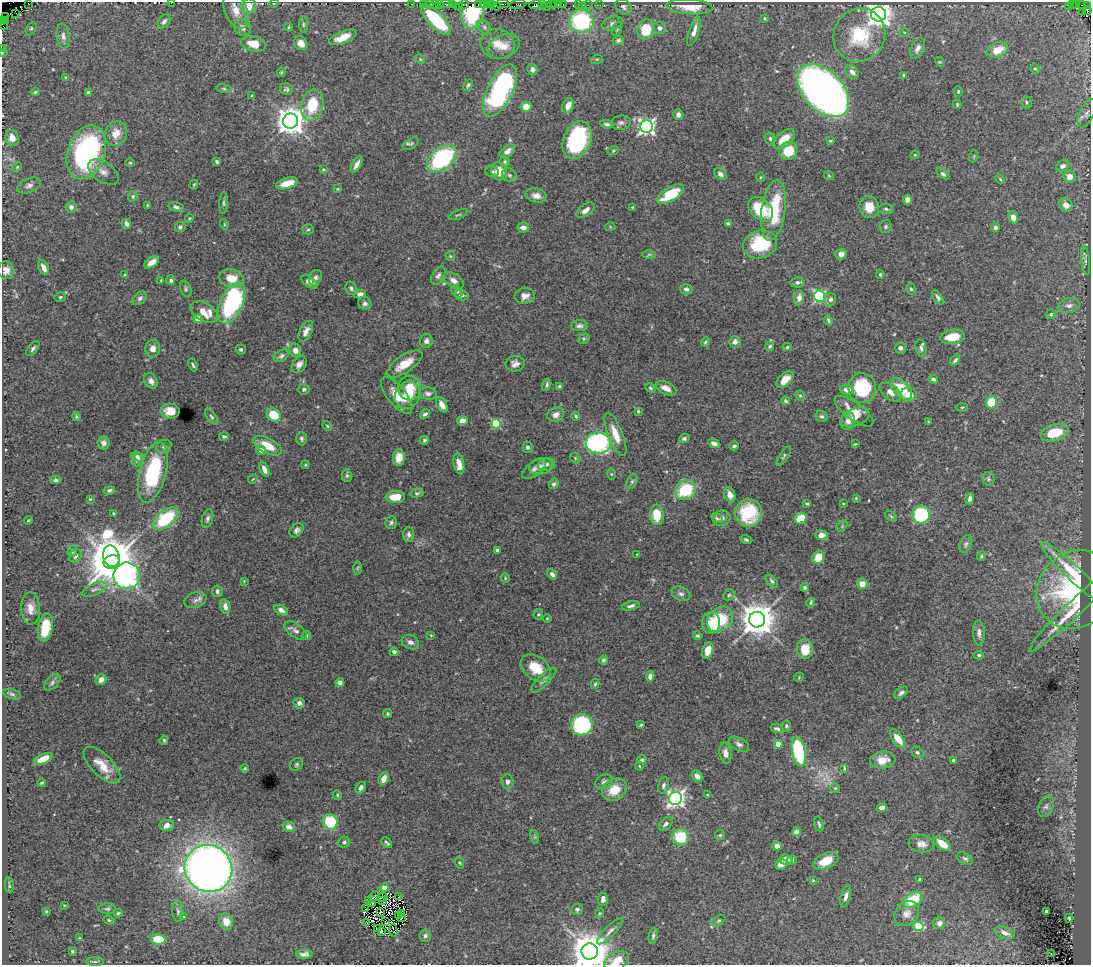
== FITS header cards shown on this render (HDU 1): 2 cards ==
NAXIS1  =                 1089
NAXIS2  =                  963

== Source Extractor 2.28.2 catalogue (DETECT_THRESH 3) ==
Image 1089 x 963 px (HDU 1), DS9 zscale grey, 1 PNG px = 1 image px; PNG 1093 x 967 px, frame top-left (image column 1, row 963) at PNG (2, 2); each listed source drawn as its Kron ellipse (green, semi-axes under 4 px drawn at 4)
Background 1.82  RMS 0.034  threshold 0.102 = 3 sigma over >= 5 px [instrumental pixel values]
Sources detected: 491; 1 with non-positive FLUX_AUTO (blend fragments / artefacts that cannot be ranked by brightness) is neither listed nor drawn; the other 490 listed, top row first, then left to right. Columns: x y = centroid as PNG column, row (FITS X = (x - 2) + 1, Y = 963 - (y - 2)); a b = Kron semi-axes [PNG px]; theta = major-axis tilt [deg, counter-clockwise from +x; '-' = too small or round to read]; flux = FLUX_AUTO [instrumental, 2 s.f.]
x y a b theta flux
172 2 2 2 - 4.1
28 3 2 2 - 17
274 3 4 3 - 1.9
411 4 2 2 - 47
423 4 2 2 - 71
429 4 3 2 - 54
435 4 2 2 - 19
440 4 2 2 - 58
446 4 6 2 0 130
452 4 3 2 - 120
464 4 5 3 - 110
487 4 3 2 - 31
491 4 3 2 - 45
502 4 6 2 0 350
518 4 9 3 8 350
543 4 3 3 - 220
551 4 2 2 - 130
554 4 3 2 - 140
558 4 3 2 - 200
478 5 4 2 - 170
483 5 3 2 - 150
536 5 6 3 17 260
563 5 3 2 - 140
578 5 3 2 - 120
583 5 2 2 - 30
588 5 2 2 - 66
600 5 2 2 - 19
1072 5 3 2 - 280
1076 5 2 2 - 17
1082 5 4 2 - 24
1088 5 3 2 - 87
249 6 8 7 - 33
459 6 2 2 - 15
496 6 4 2 - 77
547 6 2 2 - 33
1069 6 2 2 - 6.4
623 7 9 7 -38 7.5
690 7 23 7 -4 49
473 8 21 12 81 150
236 11 19 11 -65 33
1087 11 4 2 - 8.7
1083 12 2 2 - 1.5
16 13 3 2 - 38
878 14 7 7 - 2200
6 17 2 2 - 5.2
765 18 4 4 - 3.1
5 20 3 2 - 8.4
436 20 20 7 -46 150
2 21 3 2 - 16
164 21 8 5 54 8.9
581 21 12 12 - 220
612 23 10 6 20 9.7
303 24 8 4 90 3.6
4 27 4 2 - 67
288 27 4 4 - 2.6
484 27 8 5 -51 6.1
31 28 7 5 62 4.1
243 28 8 8 - 14
660 28 6 6 - 9.4
617 29 7 4 70 4.2
646 29 10 8 75 67
694 32 15 5 72 17
904 32 5 4 - 2.6
859 35 27 25 62 140
63 36 12 6 -82 11
343 37 15 6 22 32
618 40 5 4 - 5.6
301 43 7 6 - 22
253 44 12 7 -12 33
498 44 17 15 -13 32
504 46 17 11 24 28
2 48 2 2 - 20
918 48 11 6 64 12
997 50 11 7 22 40
2 52 4 2 - 1.3
420 59 5 4 - 2.7
597 59 6 4 17 2.9
940 62 5 4 - 2.5
532 69 5 5 - 9.8
1035 69 5 4 - 3.1
281 72 5 3 - 2.6
852 72 8 5 -51 11
904 75 3 3 - 4.6
66 77 4 3 - 4.1
468 85 6 4 66 3.4
224 88 8 4 -9 4.1
286 89 6 5 - 4.7
500 91 28 12 64 410
823 91 31 20 -46 2100
958 91 5 4 - 2.5
35 92 4 3 - 3.8
89 93 4 4 - 18
252 96 4 3 - 2.7
1027 102 6 5 - 4.1
957 104 4 3 - 2.7
312 105 16 11 77 80
568 105 8 5 66 19
526 107 5 5 - 29
1087 113 15 7 64 12
678 115 5 4 - 9
290 121 8 7 - 3300
621 123 10 7 5 7.9
607 124 6 4 -10 5.6
646 127 6 6 - 780
116 133 13 10 62 27
12 138 8 6 -74 21
770 138 6 5 - 5
784 139 13 7 42 41
577 140 19 13 67 250
830 141 4 3 - 2.7
411 144 8 4 37 4.3
507 151 9 5 39 12
613 151 6 4 20 3
788 151 9 8 - 55
86 152 28 18 70 430
915 155 4 4 - 2.8
974 156 6 4 71 2.7
442 158 17 11 40 250
217 161 4 3 - 4.4
505 162 5 5 - 4.3
130 163 4 4 - 2.5
357 164 9 4 60 12
1063 166 7 5 35 8.4
17 167 5 3 - 2.4
323 169 3 3 - 2.9
492 171 6 5 - 4.7
499 171 9 7 -64 34
103 172 17 10 -34 18
720 174 7 5 -38 7.5
943 174 7 4 -39 5
509 175 8 6 -32 6.1
829 176 5 3 - 1.9
760 177 5 3 - 2.1
1069 177 6 6 - 18
1000 179 5 3 - 2.5
287 183 11 5 16 33
194 185 5 4 - 2.6
29 186 12 7 22 10
338 189 4 2 - 1.8
670 194 15 7 30 65
133 196 5 4 - 4.4
536 196 10 7 -11 15
908 200 5 4 - 20
224 203 11 4 88 4.6
147 205 4 3 - 2.1
1066 205 7 6 - 17
71 207 5 5 - 9.6
176 207 8 4 -14 6.8
632 207 4 4 - 2.3
869 207 11 9 -74 34
761 209 14 9 -44 82
886 209 7 5 -3 4.6
585 210 10 5 36 13
773 210 31 12 82 120
458 215 10 3 21 3.3
1013 217 6 4 -68 18
189 218 4 3 - 2.3
728 223 4 3 - 4.6
126 224 5 3 - 6.4
224 224 5 3 - 2.3
180 227 5 5 - 5.8
523 227 6 5 - 14
610 227 5 3 - 2
886 227 6 6 - 4.7
995 228 4 4 - 6.1
308 229 5 5 - 3.8
760 244 17 14 15 120
841 254 6 5 - 12
649 255 6 4 1 3.6
450 256 5 4 - 2.7
1085 260 14 3 -83 6
152 262 8 5 35 19
44 268 8 4 -66 15
6 270 9 8 - 16
880 274 4 3 - 2.8
125 275 4 3 - 2.3
438 276 10 6 60 7.2
231 278 12 9 -12 38
315 278 8 6 60 6.7
161 280 3 2 - 1.8
171 280 5 4 - 5.1
454 280 11 7 -33 12
310 282 9 5 -35 11
797 282 7 5 10 6.9
351 288 7 5 -60 5.7
186 289 8 5 -70 4.9
686 289 6 5 - 7.4
911 289 6 4 -72 3.9
457 292 6 5 - 4.4
360 294 6 4 9 10
462 295 7 5 -14 6.4
525 296 10 7 11 16
820 296 6 5 - 330
60 297 6 4 14 3.4
938 297 8 3 -56 5.2
140 298 8 5 39 6.3
799 298 7 5 82 13
831 299 6 5 - 7.3
232 303 22 11 65 320
365 303 7 6 - 7
1069 306 11 7 12 11
204 312 15 9 -29 43
1051 314 5 4 - 4.4
198 319 4 4 - 48
828 320 5 3 - 3.8
579 326 8 5 2 7.4
306 331 11 6 63 13
953 337 12 7 8 45
584 339 6 4 28 3.3
426 341 7 6 - 8.5
705 342 5 4 - 3.8
735 342 6 5 - 9.2
770 346 4 4 - 4.7
787 347 4 3 - 3.5
33 348 9 4 52 5.6
901 348 5 5 - 8.7
921 348 9 5 -77 8.1
153 349 9 7 82 14
241 349 5 5 - 3.9
295 350 7 6 - 16
281 356 8 5 33 5.9
955 360 6 3 53 5.8
299 364 9 6 54 11
404 364 20 8 34 42
515 364 9 7 9 12
193 365 7 3 -67 3.8
933 379 5 3 - 5.2
785 380 10 6 42 32
151 381 8 6 -57 11
547 385 6 4 74 4.3
560 386 4 3 - 4.1
410 388 12 11 - 44
650 388 5 4 - 3.4
666 388 11 6 -24 19
862 388 15 14 - 130
304 389 6 5 - 5.7
902 389 13 7 -47 67
847 390 7 5 -3 20
890 392 12 7 -37 17
428 393 9 6 -7 8.3
397 395 22 9 -51 38
407 395 14 12 58 47
909 395 8 7 - 24
800 396 5 4 - 3.5
786 401 4 4 - 4.8
991 402 6 5 - 70
442 405 8 4 -62 16
962 407 5 3 - 2.4
170 411 9 7 -3 26
638 411 4 4 - 2.8
854 411 23 8 -36 32
425 414 5 3 - 6.8
274 415 7 6 - 63
556 415 8 6 24 13
576 416 4 4 - 3.2
822 416 6 5 - 5.2
76 417 4 3 - 2.9
212 417 9 4 -55 4.2
855 417 15 8 22 22
462 421 5 4 - 23
848 421 9 7 74 13
928 422 3 2 - 1.7
496 424 5 4 - 130
327 426 5 4 - 2.9
1055 433 14 8 16 75
615 434 23 7 -68 35
224 436 5 4 - 4
684 438 5 4 - 4.6
301 439 7 5 -88 4.7
424 440 5 4 - 4.2
104 443 6 6 - 10
598 443 12 10 -6 410
714 443 6 4 -26 8.5
855 444 3 2 - 2.2
164 446 8 6 26 6.2
267 446 15 7 -27 44
734 446 4 3 - 4.9
528 447 5 5 - 7
261 450 5 4 - 11
137 456 7 4 -16 5.1
784 456 11 4 56 5
399 458 8 6 83 25
575 458 6 4 -49 3.2
138 460 7 5 71 7.4
459 464 11 5 -78 23
305 465 4 3 - 2.4
546 465 8 6 9 6.9
541 466 12 8 14 13
264 469 8 4 -65 11
534 469 14 6 38 9.7
153 472 31 13 76 210
611 474 5 3 - 2.4
347 476 6 5 - 4.2
253 479 5 2 - 1.5
988 479 7 6 - 5
56 480 5 4 - 5.1
632 482 8 5 63 5
554 484 5 4 - 4.6
109 490 6 4 14 4.8
685 490 11 9 34 110
417 493 6 4 15 3.5
730 495 8 5 -72 15
395 497 10 6 5 46
856 498 3 3 - 2.4
90 499 4 4 - 2.4
970 499 6 4 76 7.7
807 504 4 3 - 3.5
843 504 3 3 - 2.1
749 513 14 13 - 120
114 514 3 3 - 2.8
657 515 10 7 -86 47
921 515 9 8 - 170
891 516 7 3 -37 2.9
717 518 6 4 -31 4.3
722 518 9 7 20 8.3
801 518 6 5 - 56
166 519 15 8 40 160
207 519 9 5 75 6.8
28 520 4 3 - 2.5
391 522 6 5 - 5.4
842 526 6 4 47 3.1
296 530 8 6 49 8.2
409 534 7 5 -87 6.8
821 535 6 5 - 21
746 540 6 4 -18 3.7
966 544 9 6 67 6.6
497 550 4 3 - 6.3
72 551 5 5 - 6.3
637 554 3 3 - 1.3
75 556 7 5 45 6.9
111 556 11 8 -77 4600
981 556 5 4 - 3.6
818 557 6 5 - 55
112 562 8 6 14 8700
357 568 6 4 87 3
1072 572 42 7 -44 65
552 574 6 4 -50 8.5
127 576 13 13 - 1600
505 578 5 4 - 2.3
244 581 4 4 - 1.8
772 581 7 4 -47 5
862 584 5 5 - 22
805 587 4 4 - 4.1
94 589 13 5 22 9.9
1076 589 42 37 45 310
217 591 6 5 - 7.3
681 594 10 6 -24 8
729 595 6 4 45 3.6
195 600 11 7 19 11
811 602 5 3 - 3.2
225 606 7 5 -80 16
631 606 9 4 14 6.7
31 608 16 9 -87 22
281 610 7 4 -27 11
1073 610 59 8 44 72
538 614 5 4 - 3.1
547 618 5 3 - 1.9
720 619 14 11 42 120
757 620 8 8 - 5200
711 623 11 9 -90 28
45 627 14 7 81 54
296 631 13 7 -37 10
979 633 13 6 -86 10
431 635 3 2 - 1.4
306 636 4 4 - 4
698 636 5 4 - 3.7
410 642 9 7 -23 9.6
805 649 10 8 -85 43
708 650 8 5 73 27
394 652 4 3 - 6.1
979 655 5 4 - 5.3
603 660 4 4 - 4.7
536 668 16 11 -38 54
650 676 5 4 - 11
799 677 5 3 - 2.1
101 680 6 5 - 15
544 680 17 5 44 10
52 682 10 6 47 6.1
340 682 4 4 - 9.9
595 684 5 3 - 3.3
901 693 8 4 38 6.6
12 694 9 5 -16 5.1
299 703 6 5 - 7.6
388 714 4 4 - 3.9
582 725 11 10 - 240
641 725 3 2 - 2.1
786 726 5 4 - 4
777 729 7 4 -20 5.7
898 739 11 5 -54 30
164 740 5 3 - 3.6
739 744 11 6 -28 8.5
778 744 4 4 - 51
799 751 15 6 -78 270
917 752 6 5 - 4.9
725 753 11 6 -83 13
43 759 10 4 24 33
642 760 5 4 - 5.4
883 760 13 8 6 27
953 760 4 4 - 5.2
297 764 7 5 47 4.5
102 765 23 10 -45 41
639 766 4 4 - 2.4
245 768 4 3 - 2.8
844 768 4 2 - 2.6
697 776 6 4 -49 11
384 779 7 4 64 16
507 782 7 6 - 8
604 782 9 6 24 8.2
42 783 4 3 - 3.1
664 785 8 5 78 7
361 788 6 4 55 10
835 788 5 5 - 3.4
614 790 13 10 31 45
337 795 4 4 - 3.1
707 795 3 2 - 2.2
675 798 7 6 - 930
1046 806 11 7 66 11
882 808 5 4 - 16
330 822 8 7 - 110
666 824 8 5 45 8.3
819 824 7 3 -75 3.8
167 825 7 5 5 17
289 827 6 5 - 16
797 832 4 4 - 14
720 835 5 5 - 3.5
535 837 7 4 -71 3.8
680 837 8 8 - 85
344 842 6 5 - 4.6
387 843 6 3 -45 4.3
922 844 13 8 -8 16
942 844 9 5 -38 38
777 846 4 4 - 16
965 858 9 5 -26 5.9
786 860 6 5 - 22
792 860 5 4 - 3.8
826 861 13 7 24 42
459 863 6 3 -70 2.7
781 864 6 5 - 19
208 868 24 23 - 2500
919 879 4 3 - 2.3
813 880 3 3 - 2
9 885 8 3 -85 3.8
384 888 5 4 - 12
374 896 5 2 - 3.1
846 896 11 5 76 10
382 897 5 2 - 2.4
398 897 3 2 - 2.8
603 899 7 5 84 10
383 900 3 2 - 1.6
913 900 10 6 34 80
369 901 2 2 - 1.8
373 903 2 2 - 0.81
64 905 3 2 - 1.8
107 909 8 5 1 4.9
365 909 3 2 - 1.6
577 909 6 5 - 5.8
46 911 4 4 - 2.4
178 911 10 5 -88 6.7
1046 911 3 3 - 4
380 912 3 2 - 1
118 913 4 3 - 3.9
401 913 3 3 - 3.5
600 913 5 3 - 2.1
907 914 13 11 47 18
398 916 2 2 - 3.8
183 917 4 3 - 2.5
401 917 4 2 - 1.4
1069 918 4 3 - 4
109 920 6 4 -22 2.7
385 921 2 2 - 2.4
719 921 7 4 36 4
226 922 8 7 - 29
366 922 3 2 - 0.57
939 923 6 6 - 11
918 926 5 4 - 130
377 928 3 2 - 2.2
381 931 4 2 - 3.7
393 931 6 2 -87 0.72
610 931 18 5 45 12
1005 933 10 6 -17 14
425 936 6 6 - 5.5
653 936 8 4 78 4.7
80 938 4 3 - 1.9
158 939 7 5 -3 59
72 951 3 3 - 3.5
590 951 8 8 - 7600
304 954 8 4 -1 9.6
1051 954 3 2 - 9.3
617 961 13 8 27 40
95 962 9 3 0 4.2
At the frame edge (FLAGS 8, measured only in part): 9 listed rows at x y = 172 2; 28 3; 2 21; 4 27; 2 48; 2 52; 12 138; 590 951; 617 961
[1 non-positive-flux detection neither listed nor drawn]